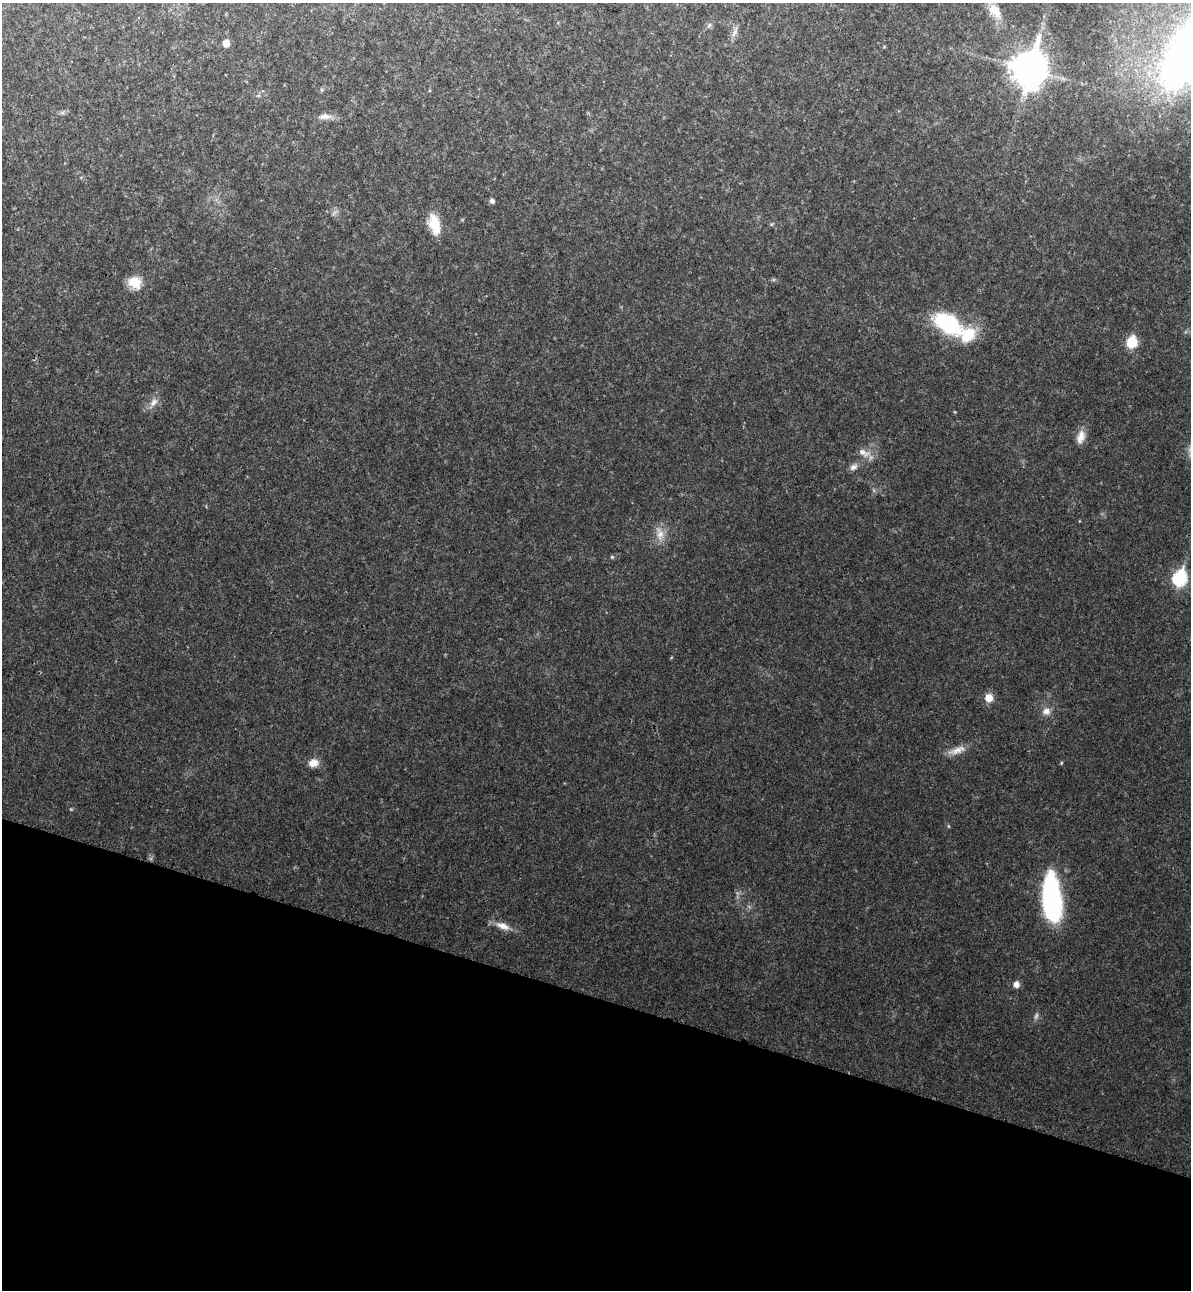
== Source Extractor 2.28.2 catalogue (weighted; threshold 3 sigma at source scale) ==
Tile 15 of 4 x 4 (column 3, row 4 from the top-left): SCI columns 2623-3811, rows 46-1333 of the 5367 x 5240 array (HDU 1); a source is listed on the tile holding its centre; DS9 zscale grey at full resolution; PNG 1193 x 1292 px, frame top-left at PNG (2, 3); no overlay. Shown black and unused: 23% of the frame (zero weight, under 3 of 4 exposures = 6% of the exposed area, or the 3 px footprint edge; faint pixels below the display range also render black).
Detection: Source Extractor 2.28.2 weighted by HDU 2 'WHT'; one run over the whole footprint, this tile lists its part. Background 0.0282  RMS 0.004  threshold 0.0179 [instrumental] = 3 sigma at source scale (4.5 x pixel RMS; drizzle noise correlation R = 1.50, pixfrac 1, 0.05/0.05 arcsec/px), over >= 5 px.
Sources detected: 29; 1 too faint to see at this stretch — not listed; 1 inside a brighter listed object's ellipse — not listed separately; the other 27 listed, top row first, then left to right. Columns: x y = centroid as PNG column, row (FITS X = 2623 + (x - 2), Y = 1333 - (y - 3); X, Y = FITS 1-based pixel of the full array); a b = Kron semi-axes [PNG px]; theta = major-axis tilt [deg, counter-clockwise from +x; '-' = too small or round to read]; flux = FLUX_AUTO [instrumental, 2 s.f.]
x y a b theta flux
995 11 24 13 -53 6.4
709 25 7 4 53 0.73
734 33 14 6 63 1.8
226 43 6 6 - 3.5
1178 67 48 20 78 160
1029 69 13 10 77 810
325 117 17 7 3 2.6
492 201 6 5 - 1.2
435 224 22 11 -76 9.2
135 282 16 14 -33 6.3
949 324 30 16 -30 36
1132 342 9 8 - 12
154 402 13 9 52 2.6
1081 437 19 10 73 3.6
864 453 19 9 -29 3.2
853 467 11 8 29 1.8
660 534 19 10 -88 4.4
612 557 5 5 - 0.51
1180 578 8 7 - 52
989 698 8 8 - 4.6
1046 711 11 9 11 2.6
957 750 25 8 20 4
313 763 12 9 9 3.3
1061 763 5 3 - 0.36
1052 898 49 18 -84 58
503 926 19 8 -20 4
1016 984 8 7 - 2.1
Isophote crosses this tile's border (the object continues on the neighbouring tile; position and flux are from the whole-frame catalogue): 1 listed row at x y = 1178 67